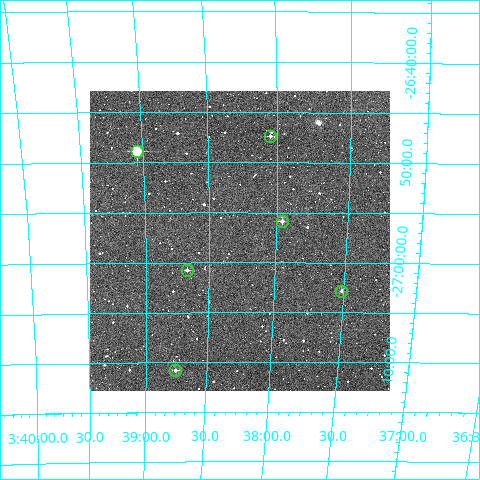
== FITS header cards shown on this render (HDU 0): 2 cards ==
NAXIS1  =                  300
NAXIS2  =                  300

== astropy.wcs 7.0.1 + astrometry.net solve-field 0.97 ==
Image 300 x 300 px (HDU 0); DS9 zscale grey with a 90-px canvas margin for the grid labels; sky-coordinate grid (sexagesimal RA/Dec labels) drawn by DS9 from the SOLVED WCS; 6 Tycho-2 reference stars matched to detected sources circled (green)
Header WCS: RA---TAN/DEC--TAN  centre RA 03:38:16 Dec -26:58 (54.57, -26.96 deg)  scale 6 arcsec/px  FOV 30.0' x 30.0'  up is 0 deg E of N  parity normal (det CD < 0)
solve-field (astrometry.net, Tycho-2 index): VERIFIED the header's WCS against the Tycho-2 star catalogue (verified at 2 index scales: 6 matches each, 0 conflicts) and refined it, rather than solving blind
Solved WCS: RA---TAN-SIP/DEC--TAN-SIP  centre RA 03:38:16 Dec -26:58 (54.57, -26.96 deg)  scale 6.02 arcsec/px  FOV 30.1' x 30.0'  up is +1 deg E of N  parity normal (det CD < 0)
The solver's refit moves the header's centre by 5.1 arcsec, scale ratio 1.003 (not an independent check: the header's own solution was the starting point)
Tycho-2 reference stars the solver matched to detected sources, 6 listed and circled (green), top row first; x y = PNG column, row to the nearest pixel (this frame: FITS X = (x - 90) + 1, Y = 300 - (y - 91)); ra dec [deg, ICRS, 3 dp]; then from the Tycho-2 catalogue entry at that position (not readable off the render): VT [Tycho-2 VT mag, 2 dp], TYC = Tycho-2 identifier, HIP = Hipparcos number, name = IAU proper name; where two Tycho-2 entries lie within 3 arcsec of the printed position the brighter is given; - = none
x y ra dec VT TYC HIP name
270 136 54.512 -26.789 11.44 6450-238-1 - -
137 151 54.761 -26.814 9.29 6450-261-1 - -
282 221 54.489 -26.931 11.41 6450-191-1 - -
187 270 54.668 -27.012 11.82 6450-137-1 - -
341 291 54.378 -27.047 11.45 6450-78-1 - -
175 370 54.689 -27.180 11.38 6450-248-1 - -